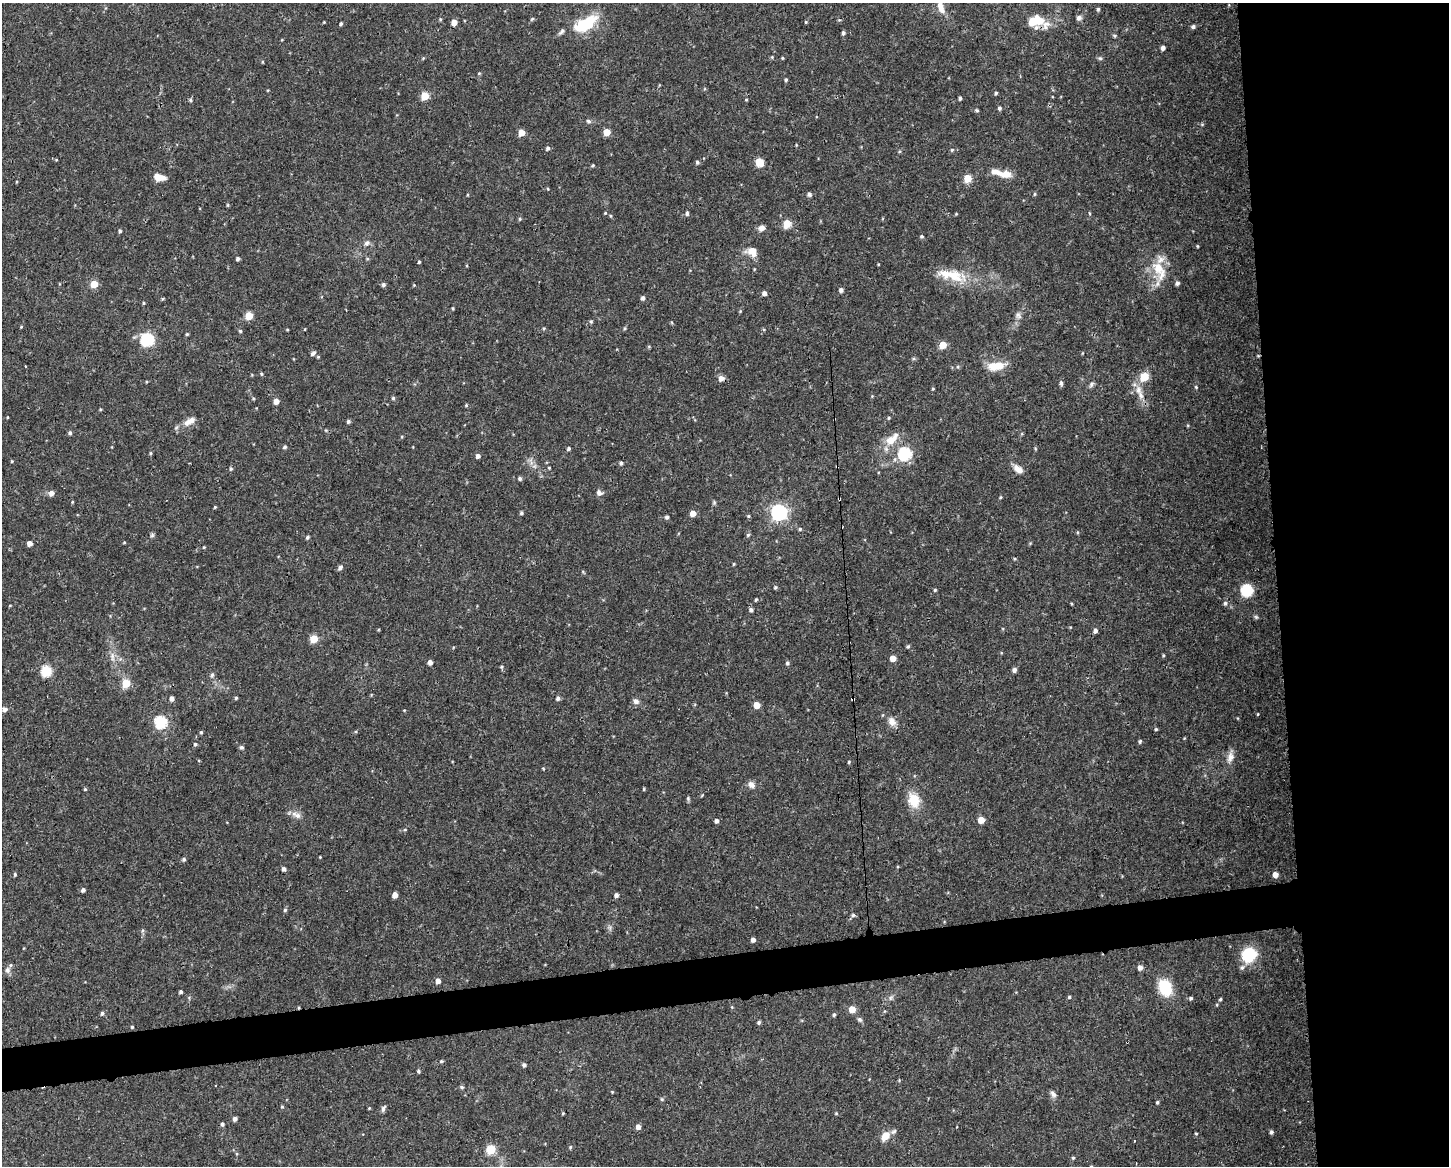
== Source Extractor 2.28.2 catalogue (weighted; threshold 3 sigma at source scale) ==
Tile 6 of 3 x 4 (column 3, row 2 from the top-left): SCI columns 2957-4403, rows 2329-3492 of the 4414 x 4656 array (HDU 1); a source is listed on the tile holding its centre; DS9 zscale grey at full resolution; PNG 1451 x 1168 px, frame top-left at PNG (2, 3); no overlay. Shown black and unused: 15% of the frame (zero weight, under 3 of 4 exposures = <1% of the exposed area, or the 3 px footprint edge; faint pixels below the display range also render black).
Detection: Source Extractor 2.28.2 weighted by HDU 2 'WHT'; one run over the whole footprint, this tile lists its part. Background 0.0525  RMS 0.0029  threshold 0.0132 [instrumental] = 3 sigma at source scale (4.5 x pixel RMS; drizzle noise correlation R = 1.50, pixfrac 1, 0.0396/0.0396 arcsec/px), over >= 5 px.
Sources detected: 247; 1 too faint to see at this stretch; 3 cosmic-ray / hot-pixel residue — not listed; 6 inside a brighter listed object's ellipse — not listed separately; the other 237 listed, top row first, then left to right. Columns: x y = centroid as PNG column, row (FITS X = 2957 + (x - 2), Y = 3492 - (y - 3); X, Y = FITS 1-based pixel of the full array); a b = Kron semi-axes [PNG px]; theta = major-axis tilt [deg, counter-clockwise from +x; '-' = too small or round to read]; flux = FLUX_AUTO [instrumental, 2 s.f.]
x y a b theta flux
941 7 17 8 -72 2.8
1098 9 5 4 - 0.47
1079 18 7 6 - 0.89
532 19 5 4 - 0.4
839 20 4 4 - 0.28
1035 21 17 10 13 7.6
324 22 3 3 - 0.21
454 22 5 4 - 2.5
806 22 4 4 - 0.28
341 24 4 3 - 0.55
585 24 29 14 30 13
1193 27 5 5 - 0.75
843 33 4 4 - 0.61
1114 36 5 4 - 0.43
1163 48 4 4 - 1
772 57 5 4 - 0.3
423 58 5 4 - 0.28
782 58 5 3 - 0.26
1100 58 6 5 - 0.48
262 62 5 3 - 0.25
479 73 4 4 - 0.31
786 80 4 4 - 0.43
996 93 4 3 - 0.49
425 96 5 5 - 8.2
960 98 4 3 - 0.58
190 100 5 4 - 0.42
746 100 4 3 - 0.25
1000 108 4 4 - 0.6
977 110 5 4 - 0.44
588 121 7 4 -28 0.57
1202 124 6 4 19 0.35
607 132 5 5 - 4.5
521 133 5 5 - 3.9
796 145 4 3 - 0.25
548 148 5 4 - 0.66
952 150 5 4 - 0.41
697 162 5 4 - 0.57
759 162 8 7 - 4
593 165 4 4 - 0.38
1005 174 19 9 -5 3.7
159 177 13 7 -13 3
968 178 5 5 - 6.1
548 189 5 3 - 0.24
809 194 5 5 - 0.81
1035 194 5 4 - 0.35
228 205 5 3 - 0.31
605 213 4 3 - 0.27
687 213 5 4 - 0.67
1089 213 5 3 - 0.25
956 214 4 3 - 0.27
611 216 5 3 - 0.28
520 219 4 4 - 0.36
787 224 11 9 77 2.5
761 228 8 7 - 1.4
120 231 4 4 - 0.53
922 236 4 4 - 0.44
367 243 9 7 38 1.1
1197 246 4 3 - 0.28
752 252 15 11 -26 3.1
238 259 4 4 - 0.66
419 262 3 3 - 0.38
1159 270 34 16 -68 8.6
952 276 29 17 -12 8.3
94 284 6 5 - 5.5
383 285 5 4 - 0.71
414 285 4 3 - 0.22
841 290 4 4 - 0.96
764 293 4 4 - 1.2
643 298 5 4 - 0.8
163 299 5 3 - 0.34
143 303 4 3 - 0.37
453 308 5 3 - 0.27
1018 315 9 8 - 1.1
249 316 5 5 - 7.2
591 321 5 5 - 0.4
544 328 5 3 - 0.3
625 328 6 4 59 0.37
305 329 4 2 - 0.17
240 331 4 4 - 0.39
187 334 4 4 - 0.35
147 340 6 6 - 40
943 345 5 5 - 6.5
313 353 7 5 43 0.85
995 366 20 9 7 5.7
261 374 5 4 - 0.37
1144 377 5 5 - 10
721 378 6 6 - 1.8
1061 383 7 4 90 0.65
1091 384 9 5 59 0.73
1196 387 5 4 - 0.33
933 389 4 3 - 0.3
1141 395 16 7 -76 2.6
393 398 4 4 - 0.44
253 399 5 3 - 0.3
276 401 5 4 - 2.5
466 405 4 4 - 0.32
100 409 4 3 - 0.27
7 417 3 2 - 0.23
889 418 5 4 - 0.39
189 421 18 8 31 2.9
348 421 4 4 - 0.62
70 433 5 5 - 0.6
892 439 23 11 42 4.9
285 447 5 5 - 0.55
569 448 5 4 - 0.58
151 453 5 3 - 0.33
905 454 6 6 - 37
478 456 4 4 - 1.2
12 461 4 3 - 0.26
621 463 5 4 - 0.55
549 468 3 3 - 0.28
231 469 5 4 - 0.39
1018 469 12 7 -33 2.3
520 479 5 5 - 0.58
51 493 7 6 - 1.2
599 493 6 5 - 1.4
1000 497 4 4 - 0.3
72 502 4 3 - 0.25
714 502 6 5 - 0.44
215 507 4 3 - 0.28
779 512 7 6 - 89
521 513 4 4 - 0.53
693 513 5 5 - 2.9
748 516 5 4 - 0.36
667 517 5 4 - 0.63
800 529 5 5 - 0.41
1077 532 5 3 - 0.3
152 535 6 5 - 0.5
748 535 5 4 - 0.44
307 537 4 4 - 0.56
124 542 4 3 - 0.25
29 543 4 4 - 2
204 547 4 3 - 0.25
733 564 5 3 - 0.29
340 567 6 5 - 0.82
775 587 5 4 - 0.44
935 590 4 3 - 0.36
1247 590 6 6 - 27
756 600 4 3 - 0.33
1225 603 6 5 - 0.61
751 610 5 5 - 0.8
1256 617 6 4 -44 0.43
1095 631 5 4 - 0.93
314 639 5 5 - 8.7
908 646 5 4 - 0.43
1163 655 5 3 - 0.3
112 657 15 5 -83 1.7
893 658 5 4 - 3.4
430 662 4 4 - 1.6
787 663 5 4 - 0.55
501 667 5 4 - 0.41
1014 670 5 5 - 1.1
46 671 6 5 - 24
212 675 6 5 - 0.54
126 683 5 5 - 11
236 698 4 4 - 0.4
558 698 5 5 - 0.87
172 699 4 4 - 1.3
636 701 7 7 - 1.2
757 705 5 5 - 3.8
4 709 5 4 - 1.2
404 710 4 3 - 0.24
1258 714 4 2 - 0.21
161 722 6 6 - 34
892 722 13 10 -61 2.2
1156 729 4 4 - 0.38
201 732 4 4 - 0.36
1140 741 5 4 - 0.43
195 744 5 4 - 0.5
241 747 6 5 - 0.55
1230 757 13 9 75 2
849 762 4 4 - 0.31
543 768 5 3 - 0.23
751 785 10 8 -51 1.4
85 789 5 4 - 0.32
644 789 4 3 - 0.29
688 798 6 5 - 0.44
914 800 15 13 -74 6.6
296 815 15 7 -23 1.7
981 820 5 5 - 4.3
717 821 5 4 - 0.87
405 830 5 3 - 0.31
320 857 3 3 - 0.22
184 859 5 5 - 0.56
284 869 4 4 - 0.94
15 874 5 4 - 0.38
1275 874 5 4 - 2.3
83 890 4 4 - 0.86
395 895 5 4 - 2.4
616 895 4 4 - 1.1
285 910 4 4 - 0.48
853 915 6 5 - 0.56
143 930 6 4 70 0.43
753 940 4 4 - 1.2
1249 955 14 13 - 12
1140 967 5 5 - 1.5
1242 967 8 6 45 0.83
7 970 9 8 - 1.2
438 981 5 4 - 1.9
1165 988 14 11 -67 12
181 992 3 3 - 0.6
1069 997 4 3 - 0.46
890 998 7 4 89 0.57
1191 998 4 4 - 0.58
1220 999 4 3 - 0.39
852 1009 5 5 - 4.4
102 1013 6 4 74 0.55
834 1015 4 4 - 0.55
859 1019 7 5 -43 0.67
759 1022 4 4 - 0.54
132 1027 3 3 - 0.31
441 1061 5 4 - 0.37
524 1065 4 4 - 0.74
418 1071 4 4 - 0.47
899 1080 4 4 - 0.27
462 1087 6 5 - 0.42
612 1092 4 4 - 0.24
1053 1094 10 6 -54 1.1
662 1099 5 4 - 0.38
1157 1102 4 4 - 0.46
282 1107 4 4 - 0.35
369 1108 4 3 - 0.26
383 1108 9 5 68 0.78
563 1113 3 3 - 0.3
836 1113 5 3 - 0.29
235 1119 4 4 - 1
222 1124 4 4 - 0.61
638 1127 5 4 - 1.8
894 1131 8 5 31 0.67
1271 1132 4 4 - 0.71
1196 1134 4 4 - 0.31
885 1136 9 7 52 4.2
570 1147 5 4 - 0.37
491 1150 5 5 - 14
237 1154 5 3 - 0.32
1073 1158 4 4 - 0.37
1136 1163 4 3 - 0.24
Overlapping masked pixels (flux is a lower limit): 1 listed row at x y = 1035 21
Isophote crosses this tile's border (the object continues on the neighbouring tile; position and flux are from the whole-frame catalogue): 1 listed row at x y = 941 7